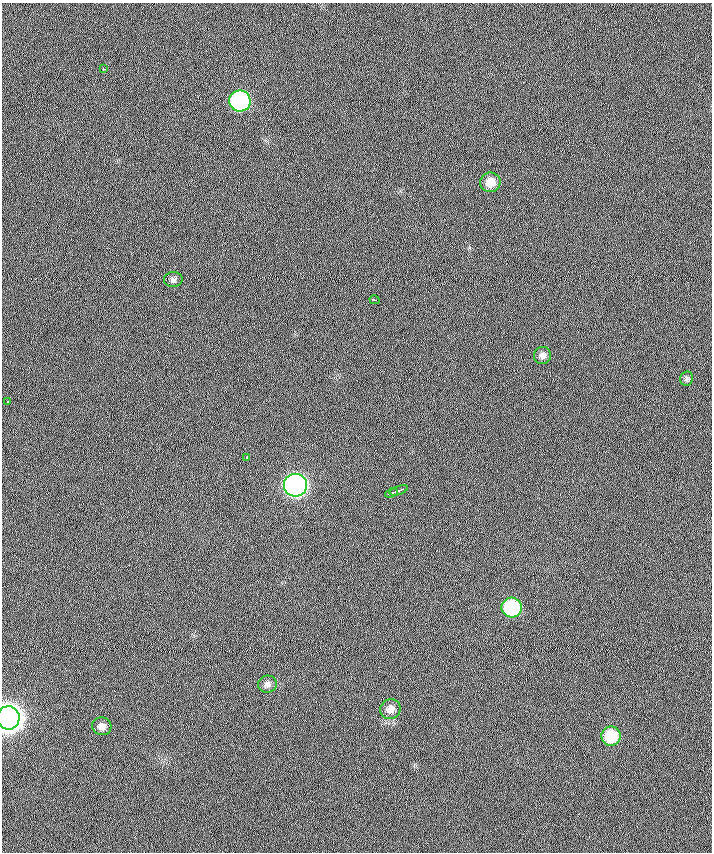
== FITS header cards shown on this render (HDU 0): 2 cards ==
NAXIS1  =                  710 /
NAXIS2  =                  850 /

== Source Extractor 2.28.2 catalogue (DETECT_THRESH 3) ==
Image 710 x 850 px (HDU 0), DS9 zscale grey, 1 PNG px = 1 image px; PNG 714 x 854 px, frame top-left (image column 1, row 850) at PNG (2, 3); each listed source drawn as its Kron ellipse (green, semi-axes under 4 px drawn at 4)
Background 0.239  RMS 6.8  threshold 20.3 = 3 sigma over >= 5 px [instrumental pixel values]
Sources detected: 18; all 18 listed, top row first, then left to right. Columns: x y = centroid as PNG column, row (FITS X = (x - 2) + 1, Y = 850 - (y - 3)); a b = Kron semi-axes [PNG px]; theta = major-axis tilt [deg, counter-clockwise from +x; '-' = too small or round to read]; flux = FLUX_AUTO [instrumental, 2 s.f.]
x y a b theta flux
104 69 4 2 - 1700
240 101 11 10 - 77000
490 182 10 9 - 5200
173 280 9 7 4 1400
375 300 5 3 - 2500
542 355 9 8 - 2000
687 379 7 6 - 960
7 402 3 3 - 6100
247 457 3 3 - 4200
295 485 11 11 - 240000
399 490 9 3 19 3200
391 493 7 3 21 2000
512 607 10 10 - 38000
267 684 9 8 - 2000
390 709 10 9 - 3500
8 718 11 11 - 740000
102 726 9 9 - 2900
611 736 10 9 - 17000
At the frame edge (FLAGS 8, measured only in part): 1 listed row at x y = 8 718